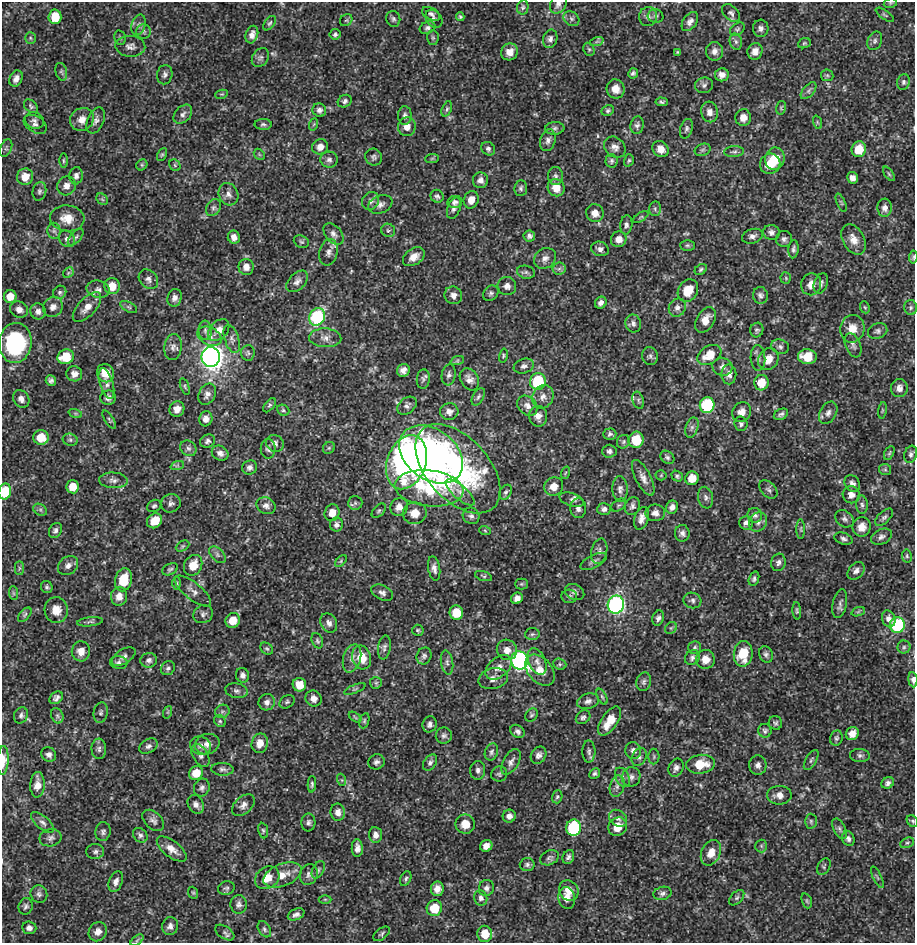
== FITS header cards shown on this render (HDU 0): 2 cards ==
NAXIS1  =                  913 / Axis length
NAXIS2  =                  941 / Axis length

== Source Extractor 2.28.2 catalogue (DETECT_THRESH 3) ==
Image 913 x 941 px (HDU 0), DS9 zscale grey, 1 PNG px = 1 image px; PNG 917 x 945 px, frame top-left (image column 1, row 941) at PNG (2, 2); each listed source drawn as its Kron ellipse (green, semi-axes under 4 px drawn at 4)
Background 0.00123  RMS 3.9e-04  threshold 0.00117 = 3 sigma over >= 5 px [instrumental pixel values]
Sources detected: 531; of the 531, the 500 brightest by FLUX_AUTO listed and drawn (31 fainter detections omitted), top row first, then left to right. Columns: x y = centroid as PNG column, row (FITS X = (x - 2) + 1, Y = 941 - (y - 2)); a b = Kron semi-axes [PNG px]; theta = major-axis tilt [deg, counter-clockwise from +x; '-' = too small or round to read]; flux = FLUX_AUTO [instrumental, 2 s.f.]
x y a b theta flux
890 3 7 5 11 0.038
558 4 10 7 56 0.11
523 7 7 5 80 0.059
731 13 11 7 -43 0.09
431 14 10 6 -29 0.079
885 15 11 3 -35 0.037
648 16 9 9 - 0.12
656 16 8 6 -15 0.059
55 17 7 6 - 0.63
460 17 4 3 - 0.04
393 19 8 7 - 0.07
434 19 10 7 -51 0.092
571 19 8 6 -38 0.077
346 20 7 5 41 0.05
690 22 11 6 55 0.13
270 23 8 5 51 0.051
139 25 10 7 73 0.1
427 28 8 6 23 0.08
761 28 9 7 84 0.099
737 29 8 5 36 0.052
144 31 7 7 - 0.078
335 34 5 5 - 0.055
252 35 9 6 72 0.14
30 38 6 5 - 0.043
120 38 7 5 -77 0.05
433 38 7 6 - 0.05
550 39 9 7 74 0.11
597 41 7 4 19 0.041
875 41 9 7 65 0.076
736 42 8 6 -74 0.08
804 43 6 5 - 0.041
130 46 15 10 -3 0.16
589 49 7 5 -67 0.05
714 51 9 8 - 0.15
755 51 8 7 - 0.18
510 52 9 8 - 0.22
678 52 4 4 - 0.036
260 58 10 7 53 0.094
61 72 9 5 -76 0.057
633 73 5 5 - 0.063
165 75 10 7 78 0.096
722 75 7 6 - 0.13
827 75 6 5 - 0.05
16 79 8 6 64 0.13
903 82 8 6 77 0.068
704 85 9 7 15 0.092
616 89 9 9 - 0.26
809 91 10 5 50 0.084
222 94 6 4 9 0.036
345 101 7 6 - 0.076
662 102 6 4 -4 0.054
31 106 8 5 -44 0.052
781 108 7 4 75 0.038
447 109 8 5 69 0.054
319 110 7 6 - 0.095
608 111 6 5 - 0.053
709 112 10 8 -76 0.16
183 114 11 7 45 0.11
405 115 9 7 90 0.093
743 118 8 8 - 0.21
82 119 12 11 - 0.23
96 120 14 8 67 0.12
35 121 9 8 - 0.096
817 122 7 4 -72 0.044
35 124 12 8 -31 0.11
263 124 8 5 -1 0.062
314 124 6 4 71 0.037
637 125 9 6 80 0.082
407 127 9 9 - 0.2
555 128 9 6 4 0.073
686 129 10 6 72 0.073
548 140 11 7 72 0.12
320 147 8 7 - 0.19
615 147 12 9 -42 0.15
6 148 9 5 67 0.055
488 149 7 6 - 0.069
661 149 9 7 -46 0.25
859 149 8 7 - 0.61
703 150 8 6 20 0.065
734 152 10 5 3 0.072
259 154 6 4 -46 0.039
162 155 7 4 62 0.041
374 157 9 8 - 0.079
432 158 7 4 2 0.044
775 159 11 9 74 0.58
329 160 8 8 - 0.1
629 160 6 4 72 0.04
63 161 7 3 -90 0.039
611 161 6 6 - 0.058
770 164 10 10 - 0.4
142 165 6 5 - 0.039
175 165 6 5 - 0.04
889 174 8 4 -55 0.055
76 176 8 7 - 0.092
556 176 9 7 -85 0.091
25 177 8 8 - 0.32
852 178 6 5 - 0.14
480 180 8 7 - 0.14
66 186 10 9 - 0.16
521 188 8 6 82 0.068
556 188 9 8 - 0.39
39 191 9 7 78 0.079
228 194 11 9 -64 0.16
437 196 7 6 - 0.067
102 199 6 5 - 0.044
471 200 9 7 69 0.22
371 201 9 8 - 0.12
455 202 7 6 - 0.09
841 203 10 3 -67 0.04
380 204 12 8 22 0.14
213 208 9 6 58 0.089
454 208 11 6 70 0.1
885 208 9 7 -89 0.12
655 209 7 6 - 0.055
595 213 9 8 - 0.23
641 217 8 3 33 0.038
67 218 17 13 -5 0.4
626 225 9 6 84 0.093
388 230 7 6 - 0.059
54 231 8 6 -88 0.086
771 232 8 7 - 0.098
333 234 12 8 -50 0.12
529 236 6 5 - 0.077
752 236 10 7 16 0.11
76 237 10 5 47 0.066
234 237 7 6 - 0.17
67 239 9 7 -51 0.1
619 239 8 7 - 0.19
784 239 8 8 - 0.095
854 239 16 11 -62 0.28
301 242 8 6 -25 0.054
687 245 7 5 1 0.049
600 249 9 7 -16 0.11
793 249 9 5 85 0.082
328 252 13 9 77 0.15
414 257 12 8 34 0.24
913 257 6 4 83 0.045
545 258 11 9 34 0.16
246 267 8 7 - 0.17
559 269 7 6 - 0.068
701 269 6 5 - 0.05
526 272 9 6 -15 0.072
68 273 6 4 46 0.043
786 278 6 5 - 0.039
148 279 11 8 -48 0.13
297 281 13 8 46 0.13
821 283 10 7 70 0.088
811 284 11 10 - 0.23
112 286 8 7 - 0.39
507 286 9 9 - 0.12
98 289 11 8 -14 0.13
688 291 12 9 56 0.48
60 292 7 6 - 0.058
491 293 8 6 46 0.076
453 295 9 8 - 0.13
760 295 8 7 - 0.087
10 297 6 6 - 0.27
174 298 9 7 75 0.12
601 303 6 5 - 0.1
53 307 10 9 - 0.15
87 307 18 9 47 0.28
129 307 9 5 -27 0.058
865 307 6 4 -67 0.037
911 307 7 6 - 0.06
677 308 9 8 - 0.13
19 309 9 8 - 0.15
38 311 8 7 - 0.12
317 317 9 7 60 3
706 320 14 8 59 0.3
633 323 9 7 -78 0.096
852 329 14 12 79 0.36
205 330 10 6 -84 0.083
219 330 12 8 48 0.23
757 330 7 6 - 0.058
878 331 10 7 19 0.085
209 336 13 8 -28 0.19
325 338 16 9 -3 0.19
232 339 15 7 -72 0.12
15 343 20 16 84 3.2
853 345 13 7 -68 0.1
173 347 13 8 81 0.14
780 347 9 7 -18 0.089
248 353 8 6 85 0.064
709 355 13 9 32 0.51
503 356 7 4 78 0.037
650 356 9 8 - 0.078
66 357 8 7 - 0.76
211 357 10 9 - 18
807 357 9 7 -4 0.56
758 358 13 7 -87 0.12
768 359 11 10 - 0.3
457 361 7 4 19 0.042
524 366 10 7 19 0.1
722 367 10 9 - 0.13
403 370 6 6 - 0.15
106 373 9 8 - 0.33
74 374 8 7 - 0.15
729 374 10 7 -89 0.14
449 375 10 7 81 0.093
423 379 10 6 85 0.075
469 379 12 8 -59 0.17
51 381 6 5 - 0.073
538 381 8 8 - 1.7
761 383 8 7 - 0.53
106 384 16 6 -73 0.13
185 386 8 4 -70 0.048
899 388 9 8 - 0.15
207 394 11 8 64 0.14
478 397 9 5 60 0.068
543 397 12 10 59 0.19
108 398 8 7 - 0.11
21 399 9 7 -55 0.15
638 400 9 5 -73 0.068
269 405 8 4 49 0.051
707 405 8 7 - 2.6
407 406 11 7 39 0.095
527 406 11 9 -44 0.16
177 409 8 7 - 0.18
283 410 6 5 - 0.046
882 410 8 4 82 0.042
449 412 9 8 - 0.14
741 412 10 9 - 0.23
75 413 7 4 -18 0.046
828 413 12 8 61 0.14
781 414 7 5 27 0.07
538 416 10 9 - 0.18
206 419 7 6 - 0.16
109 420 10 3 -58 0.041
741 424 7 6 - 0.065
692 428 10 6 73 0.094
610 434 6 5 - 0.065
41 437 7 7 - 0.52
70 440 7 6 - 0.063
636 440 8 7 - 0.68
208 441 8 6 27 0.077
623 442 7 6 - 0.056
275 443 9 8 - 0.1
188 448 9 7 -40 0.087
329 448 6 5 - 0.042
268 449 10 7 -89 0.082
609 451 7 6 - 0.082
220 453 9 7 -32 0.13
889 453 7 4 60 0.037
431 454 35 25 -37 17
911 454 9 6 73 0.076
667 457 7 6 - 0.065
407 462 28 19 70 8.5
177 466 7 4 19 0.049
250 467 7 7 - 0.092
458 469 53 31 -48 4.4
885 469 6 5 - 0.051
565 473 6 4 70 0.038
661 475 5 5 - 0.037
677 476 6 5 - 0.05
643 478 20 7 -63 0.19
692 478 7 6 - 0.37
113 480 14 7 -3 0.14
852 484 9 7 -58 0.11
73 487 6 6 - 0.32
554 487 10 9 - 0.27
429 488 34 18 -6 2.7
620 489 13 7 -87 0.13
768 489 11 7 -45 0.086
5 492 8 6 78 0.86
460 492 18 6 -41 0.2
506 492 8 5 60 0.063
851 495 8 8 - 0.15
705 498 11 7 -79 0.1
572 500 13 6 -17 0.1
171 503 10 9 - 0.1
355 503 7 7 - 0.065
618 505 8 5 40 0.052
862 505 9 6 -86 0.082
154 506 7 5 29 0.056
266 506 10 8 -25 0.12
632 506 9 7 69 0.089
399 507 9 8 - 0.21
672 507 7 6 - 0.14
578 508 10 7 -87 0.12
604 509 7 6 - 0.098
40 510 7 5 -30 0.058
379 511 8 5 45 0.057
332 513 8 7 - 0.27
415 513 12 11 - 0.31
655 513 10 8 2 0.15
755 515 7 7 - 0.075
471 516 9 8 - 0.095
884 517 11 5 43 0.084
641 518 11 7 72 0.17
844 519 10 7 -40 0.087
154 521 8 7 - 0.36
758 522 10 8 54 0.13
746 523 7 7 - 0.091
336 525 7 6 - 0.088
862 527 9 9 - 0.25
801 529 10 4 -90 0.051
55 530 8 6 60 0.081
485 531 6 4 -21 0.037
682 533 8 7 - 0.1
881 537 11 7 26 0.11
843 539 9 5 -18 0.079
183 546 7 5 27 0.042
599 551 13 8 77 0.12
217 555 10 6 -46 0.087
907 556 7 5 -78 0.044
341 561 7 4 47 0.042
594 561 14 6 27 0.1
778 562 9 7 72 0.092
68 565 11 8 39 0.14
193 565 11 8 60 0.37
19 568 7 4 90 0.048
434 568 12 6 -81 0.12
170 569 8 5 27 0.058
856 571 10 7 49 0.12
483 576 9 4 -17 0.041
754 579 7 5 72 0.059
124 580 11 8 75 0.56
177 583 7 4 -89 0.05
521 584 6 5 - 0.041
47 587 6 5 - 0.054
193 591 22 8 -39 0.19
575 592 10 7 -28 0.089
13 593 7 4 -88 0.047
382 593 11 7 -25 0.11
119 596 9 8 - 0.19
569 596 8 6 -3 0.066
517 598 6 5 - 0.12
692 600 9 7 -16 0.087
840 604 14 7 78 0.11
616 605 9 8 - 8.1
56 610 13 11 -87 0.32
797 611 8 4 -85 0.043
858 612 7 4 19 0.04
456 613 7 7 - 0.56
203 614 10 9 - 0.098
25 615 8 5 46 0.054
658 618 8 6 71 0.093
889 619 8 6 -72 0.12
233 620 8 7 - 0.39
90 622 13 4 7 0.066
329 623 10 8 -61 0.13
897 625 8 7 - 2.6
671 628 6 5 - 0.044
418 630 5 5 - 0.044
532 634 7 6 - 0.059
317 641 8 5 -69 0.053
384 647 12 6 80 0.091
904 647 6 6 - 0.061
695 648 6 6 - 0.053
267 649 7 5 -35 0.048
507 650 10 10 - 0.22
81 651 10 9 - 0.24
743 654 13 9 82 0.82
766 654 8 6 -65 0.079
424 656 8 7 - 0.079
124 657 13 7 32 0.12
352 658 14 8 73 0.18
362 658 12 9 -74 0.48
692 658 8 6 43 0.083
705 659 9 9 - 0.25
149 660 8 7 - 0.097
520 660 9 8 - 8.3
537 661 14 8 -68 0.17
119 663 9 6 -8 0.079
447 663 12 6 -81 0.11
560 664 7 5 -21 0.052
499 667 15 9 41 0.25
168 668 7 6 - 0.069
540 670 18 12 -48 0.37
243 675 7 6 - 0.096
493 679 15 10 14 0.2
913 680 7 4 -84 0.08
644 682 9 7 75 0.085
376 683 6 5 - 0.049
299 685 7 6 - 0.45
355 689 11 3 23 0.048
237 691 11 7 -11 0.096
602 697 8 4 -62 0.053
56 698 7 5 40 0.09
314 699 8 7 - 0.15
588 701 11 7 15 0.13
267 702 8 8 - 0.12
287 702 8 6 32 0.061
222 711 7 6 - 0.07
101 712 10 7 79 0.082
168 712 6 4 71 0.038
21 715 8 6 66 0.075
531 715 7 5 55 0.052
57 716 8 6 -69 0.073
355 717 7 3 -38 0.037
583 717 8 6 38 0.075
220 721 6 5 - 0.051
364 721 8 5 73 0.042
610 721 17 8 56 0.5
775 723 7 6 - 0.061
430 724 8 7 - 0.1
517 731 8 6 -36 0.078
765 731 7 6 - 0.063
852 734 7 6 - 0.21
444 735 8 8 - 0.084
836 738 7 6 - 0.06
260 743 10 8 77 0.28
207 744 12 10 20 0.18
148 746 10 6 31 0.099
201 746 10 9 - 0.12
99 749 10 7 -86 0.098
633 750 8 7 - 0.096
589 751 11 6 90 0.087
491 752 9 6 68 0.074
49 755 7 7 - 0.11
200 755 12 7 -60 0.11
538 755 9 7 56 0.11
860 755 10 6 -4 0.082
639 757 9 7 62 0.084
654 757 8 5 90 0.052
3 760 14 5 88 0.28
811 760 11 5 60 0.078
376 762 8 7 - 0.093
430 762 9 6 56 0.078
511 762 14 7 60 0.14
701 764 14 9 7 0.57
758 765 10 8 -83 0.11
676 768 9 7 66 0.11
222 769 11 6 -4 0.096
478 770 9 7 84 0.099
196 773 7 6 - 0.37
595 773 6 5 - 0.064
499 774 8 7 - 0.068
622 777 10 6 -63 0.099
631 777 10 9 - 0.13
342 780 6 4 -71 0.037
888 783 6 5 - 0.087
312 784 8 4 87 0.055
37 785 13 7 87 0.23
617 786 11 7 75 0.12
202 788 9 7 68 0.096
779 795 12 9 -1 0.24
557 797 7 5 72 0.047
196 804 10 7 -61 0.12
243 805 13 8 43 0.15
338 812 8 7 - 0.16
509 816 6 6 - 0.12
618 818 10 7 -38 0.099
153 820 12 8 -44 0.12
811 821 7 6 - 0.065
912 821 6 5 - 0.044
43 822 14 6 -40 0.13
308 822 9 7 85 0.08
465 824 10 9 - 0.32
618 827 10 8 43 0.37
573 828 8 7 - 2.2
839 829 11 6 -62 0.089
263 831 8 5 -81 0.048
103 832 9 7 81 0.087
140 835 8 6 -45 0.078
375 835 8 6 -86 0.15
51 838 11 8 11 0.11
848 839 8 6 -69 0.078
907 843 7 5 27 0.051
486 846 6 5 - 0.17
761 846 6 6 - 0.048
357 848 9 5 -89 0.13
172 849 18 8 -37 0.26
95 852 9 7 5 0.094
711 853 13 9 65 0.27
568 857 7 5 65 0.073
549 858 10 7 26 0.079
527 864 7 6 - 0.074
824 866 9 6 62 0.051
318 870 9 5 62 0.07
309 874 10 8 70 0.12
282 875 20 11 21 0.42
877 877 11 2 -65 0.04
267 878 13 10 36 0.35
406 879 8 5 65 0.053
116 882 11 6 69 0.14
226 888 8 7 - 0.068
486 888 8 7 - 0.097
437 889 7 6 - 0.17
569 891 11 9 -56 0.28
193 893 6 4 -67 0.038
662 893 9 6 15 0.085
39 894 9 8 - 0.097
481 898 8 6 -77 0.087
567 898 11 8 -79 0.2
737 898 9 5 45 0.063
325 899 6 4 0 0.038
807 901 8 5 -72 0.043
239 904 9 8 - 0.11
26 906 8 7 - 0.081
434 908 8 7 - 0.64
296 914 9 5 23 0.099
170 926 9 8 - 0.12
29 928 7 6 - 0.12
264 929 9 5 -59 0.064
98 932 10 8 57 0.17
225 933 11 6 -35 0.085
382 934 9 5 37 0.06
485 934 8 7 - 0.43
137 940 7 4 38 0.044
At the frame edge (FLAGS 8, measured only in part): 7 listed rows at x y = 890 3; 558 4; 913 257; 5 492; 913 680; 3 760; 912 821
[31 fainter detections neither listed nor drawn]